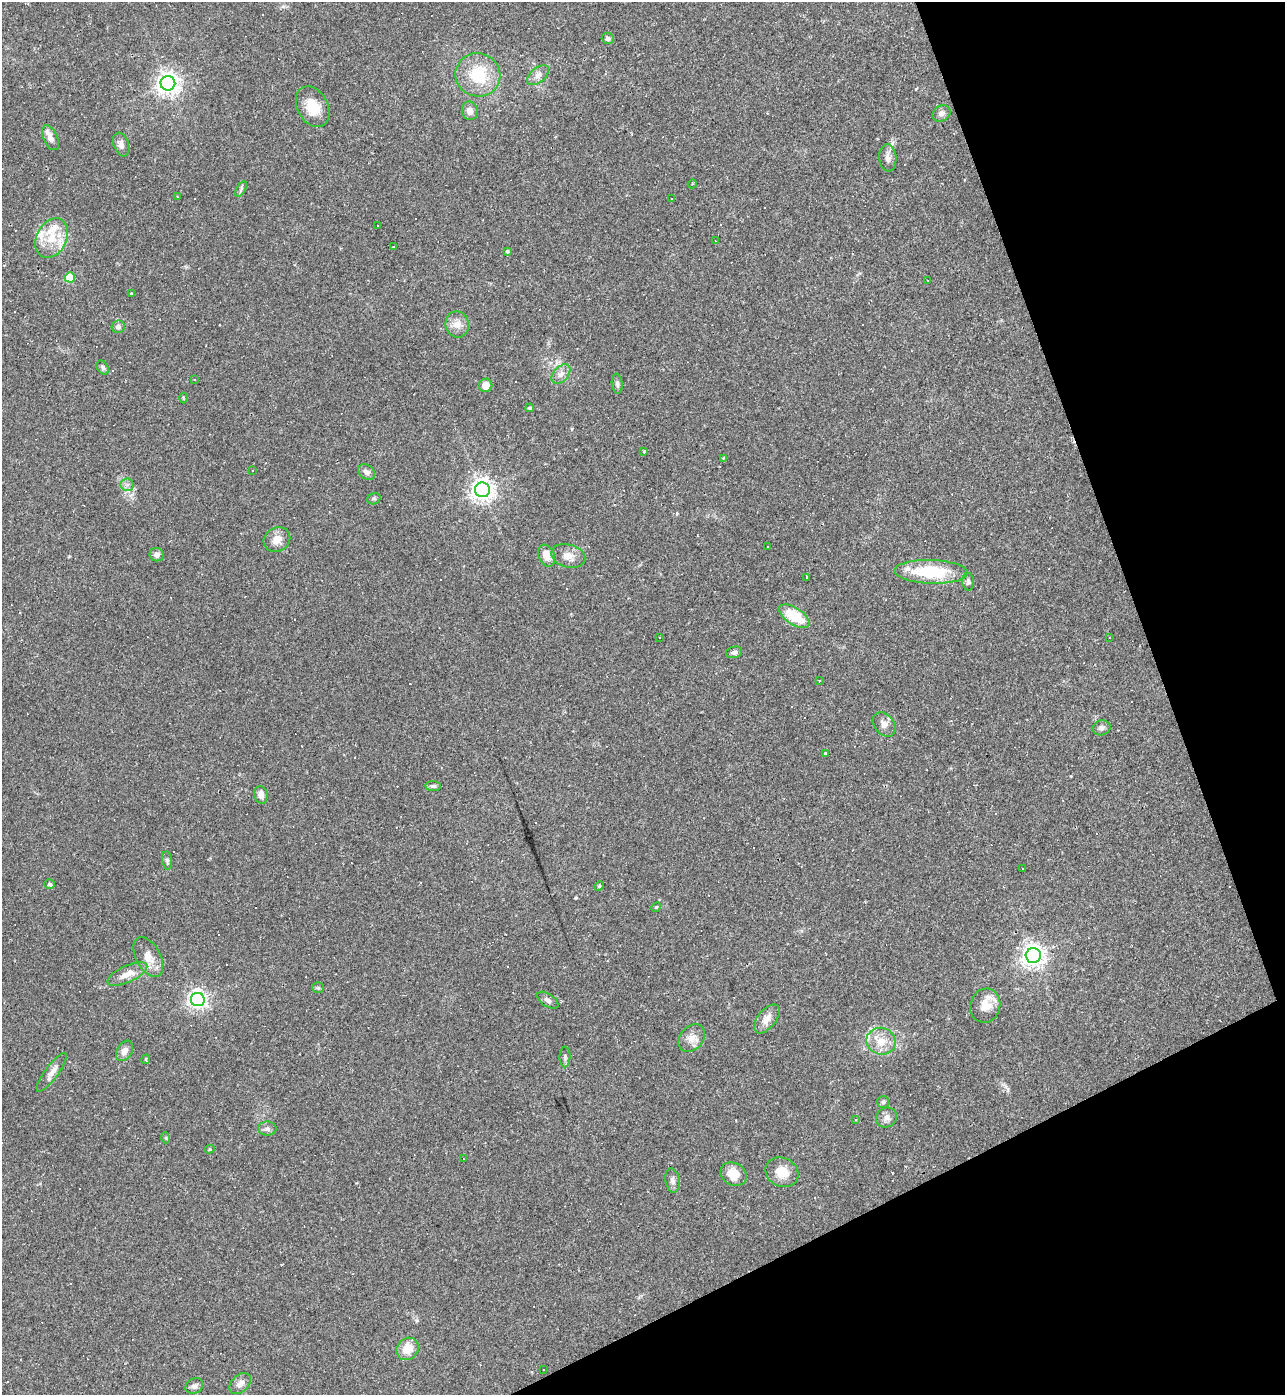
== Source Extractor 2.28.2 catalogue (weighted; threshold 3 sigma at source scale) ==
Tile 12 of 4 x 4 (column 4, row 3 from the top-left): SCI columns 4000-5282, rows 1394-2786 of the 5561 x 5573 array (HDU 1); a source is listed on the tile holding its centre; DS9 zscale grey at full resolution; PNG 1287 x 1397 px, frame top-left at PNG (2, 2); each listed source drawn as its Kron ellipse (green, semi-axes under 4 px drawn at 4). Shown black and unused: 19% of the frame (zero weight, under 2 of 3 exposures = <1% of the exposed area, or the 3 px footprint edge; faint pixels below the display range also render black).
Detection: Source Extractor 2.28.2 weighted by HDU 2 'WHT'; one run over the whole footprint, this tile lists its part. Background 0.0322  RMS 0.0048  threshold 0.0218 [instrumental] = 3 sigma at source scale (4.5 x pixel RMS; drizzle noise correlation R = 1.50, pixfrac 1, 0.05/0.05 arcsec/px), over >= 5 px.
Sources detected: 138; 43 cosmic-ray / hot-pixel residue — neither listed nor drawn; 6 inside a brighter listed object's ellipse — not listed separately; the other 89 listed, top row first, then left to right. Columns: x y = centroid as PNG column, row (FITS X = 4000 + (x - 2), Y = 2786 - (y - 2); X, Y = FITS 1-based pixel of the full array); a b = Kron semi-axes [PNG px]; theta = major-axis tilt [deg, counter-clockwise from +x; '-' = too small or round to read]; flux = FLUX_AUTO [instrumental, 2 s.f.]
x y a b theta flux
608 38 6 5 - 1.3
478 75 22 21 - 21
538 75 13 7 41 2.6
168 83 7 7 - 340
313 107 21 15 -61 11
470 111 9 8 - 3.2
942 113 9 7 33 2.1
50 138 13 7 -65 3
121 145 12 7 -71 2.6
888 158 13 8 -86 2.7
692 184 4 3 - 0.45
241 189 9 3 59 0.89
178 197 3 2 - 0.3
671 199 2 2 - 0.29
377 226 3 3 - 0.76
52 238 21 15 62 11
715 241 3 2 - 0.35
393 247 3 3 - 2.4
507 251 4 4 - 0.75
70 277 5 5 - 17
928 281 2 2 - 0.28
131 294 3 2 - 0.95
457 324 13 11 -80 4.1
118 327 6 6 - 1.6
103 367 7 5 -53 1.1
561 374 11 7 47 2.7
195 379 3 3 - 0.39
617 384 10 5 -84 1.3
485 385 7 6 - 4.9
183 398 5 3 - 0.48
530 408 4 4 - 0.82
644 451 3 3 - 0.74
723 458 3 3 - 0.68
252 471 3 2 - 0.57
366 472 9 6 -34 2.1
127 485 6 6 - 1.5
482 490 7 7 - 370
374 499 7 5 19 0.83
277 540 14 12 30 5.2
767 547 3 2 - 0.42
157 555 7 6 - 1.9
547 556 11 8 -67 5.3
568 556 17 11 -15 4.9
931 572 37 12 -2 26
807 577 3 3 - 3.7
968 582 9 6 -87 1.3
794 616 17 8 -33 16
659 637 3 2 - 0.56
1109 638 3 3 - 0.97
734 652 8 5 13 1.5
819 681 3 2 - 0.41
884 724 13 10 -50 3.2
1101 728 9 7 12 1.6
825 754 3 3 - 1
433 786 8 5 -4 1.2
261 795 9 6 -79 2.9
167 860 9 5 -83 1.1
1022 868 2 2 - 0.31
50 884 5 4 - 0.88
599 886 5 4 - 0.56
656 907 5 4 - 0.55
1033 956 7 7 - 370
148 957 22 12 -62 6.3
127 974 22 8 25 5.7
318 988 6 5 - 0.77
198 999 7 6 - 210
548 1000 12 6 -32 1.7
985 1006 17 15 72 7.4
767 1019 17 9 51 4.4
692 1038 15 11 48 4.2
881 1041 15 13 -17 6.9
124 1051 11 7 58 2.9
565 1057 10 5 87 1.3
146 1059 5 4 - 0.96
52 1072 23 6 54 3.5
883 1102 6 6 - 0.87
886 1117 10 9 - 2.5
855 1120 4 3 - 0.46
267 1129 9 7 0 1.6
166 1138 5 3 - 0.51
210 1149 5 4 - 0.71
463 1159 4 2 - 0.32
782 1172 17 14 -28 7.3
734 1174 13 11 -29 7.6
672 1180 12 7 -81 2
408 1349 12 10 45 7.6
544 1370 3 3 - 1.6
240 1384 12 8 45 2.8
194 1386 9 7 32 1.7
Unlisted compact peaks at least as high as the median listed source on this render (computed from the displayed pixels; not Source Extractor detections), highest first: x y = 575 898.